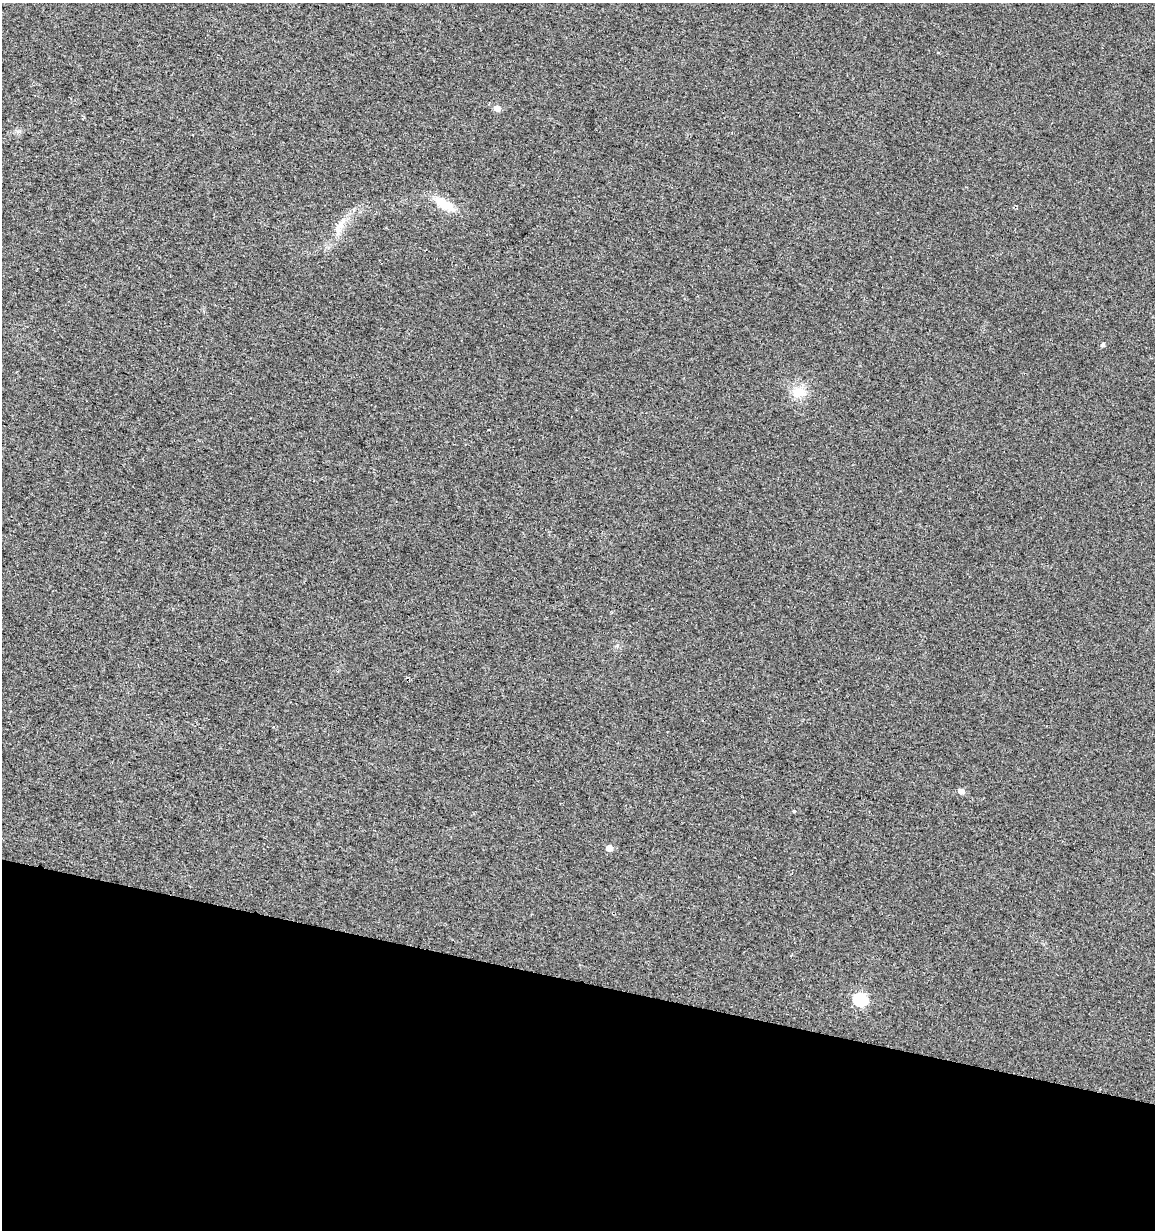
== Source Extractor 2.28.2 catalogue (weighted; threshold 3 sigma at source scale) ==
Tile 15 of 4 x 4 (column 3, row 4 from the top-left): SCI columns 2649-3801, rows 29-1256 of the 5296 x 4961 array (HDU 1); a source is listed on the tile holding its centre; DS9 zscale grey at full resolution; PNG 1157 x 1232 px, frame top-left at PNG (2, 3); no overlay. Shown black and unused: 20% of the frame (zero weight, under 2 of 3 exposures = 3% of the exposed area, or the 3 px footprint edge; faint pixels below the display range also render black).
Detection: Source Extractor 2.28.2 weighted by HDU 2 'WHT'; one run over the whole footprint, this tile lists its part. Background 0.0201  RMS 0.0076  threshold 0.0343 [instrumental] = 3 sigma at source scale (4.5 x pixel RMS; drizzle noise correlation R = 1.50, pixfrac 1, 0.0396/0.0396 arcsec/px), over >= 5 px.
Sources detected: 10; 1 cosmic-ray / hot-pixel residue — not listed; the other 9 listed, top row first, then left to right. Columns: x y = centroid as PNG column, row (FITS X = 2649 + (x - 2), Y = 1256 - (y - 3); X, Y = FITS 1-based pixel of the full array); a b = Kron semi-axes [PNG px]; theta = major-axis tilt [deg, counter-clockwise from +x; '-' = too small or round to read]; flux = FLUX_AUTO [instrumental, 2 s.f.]
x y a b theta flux
497 108 5 5 - 7.7
444 204 23 11 -28 16
339 227 27 10 67 11
1103 345 4 4 - 1.8
799 392 19 14 8 12
961 791 5 4 - 6.4
794 811 4 4 - 0.86
609 848 5 5 - 6.8
860 1000 7 6 - 93